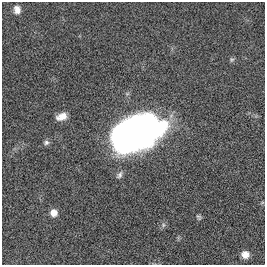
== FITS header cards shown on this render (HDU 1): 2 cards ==
NAXIS1  =                  263
NAXIS2  =                  263

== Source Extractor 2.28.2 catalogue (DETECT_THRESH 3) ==
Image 263 x 263 px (HDU 1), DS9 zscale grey, 1 PNG px = 1 image px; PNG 267 x 267 px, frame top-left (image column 1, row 263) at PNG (2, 2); no overlay
Background 0.00194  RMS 0.025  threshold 0.0746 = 3 sigma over >= 5 px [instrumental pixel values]
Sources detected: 9; all 9 listed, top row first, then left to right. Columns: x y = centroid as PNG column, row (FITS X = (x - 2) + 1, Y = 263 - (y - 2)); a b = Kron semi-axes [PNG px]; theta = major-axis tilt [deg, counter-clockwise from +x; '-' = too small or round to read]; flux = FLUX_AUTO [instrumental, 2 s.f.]
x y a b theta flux
17 10 10 8 90 11
232 60 7 6 - 3.1
62 116 11 7 19 15
135 133 39 24 20 1000
46 142 7 6 - 4.6
119 175 10 6 58 5.5
54 213 7 7 - 14
199 217 7 5 -44 2.9
245 254 7 7 - 13